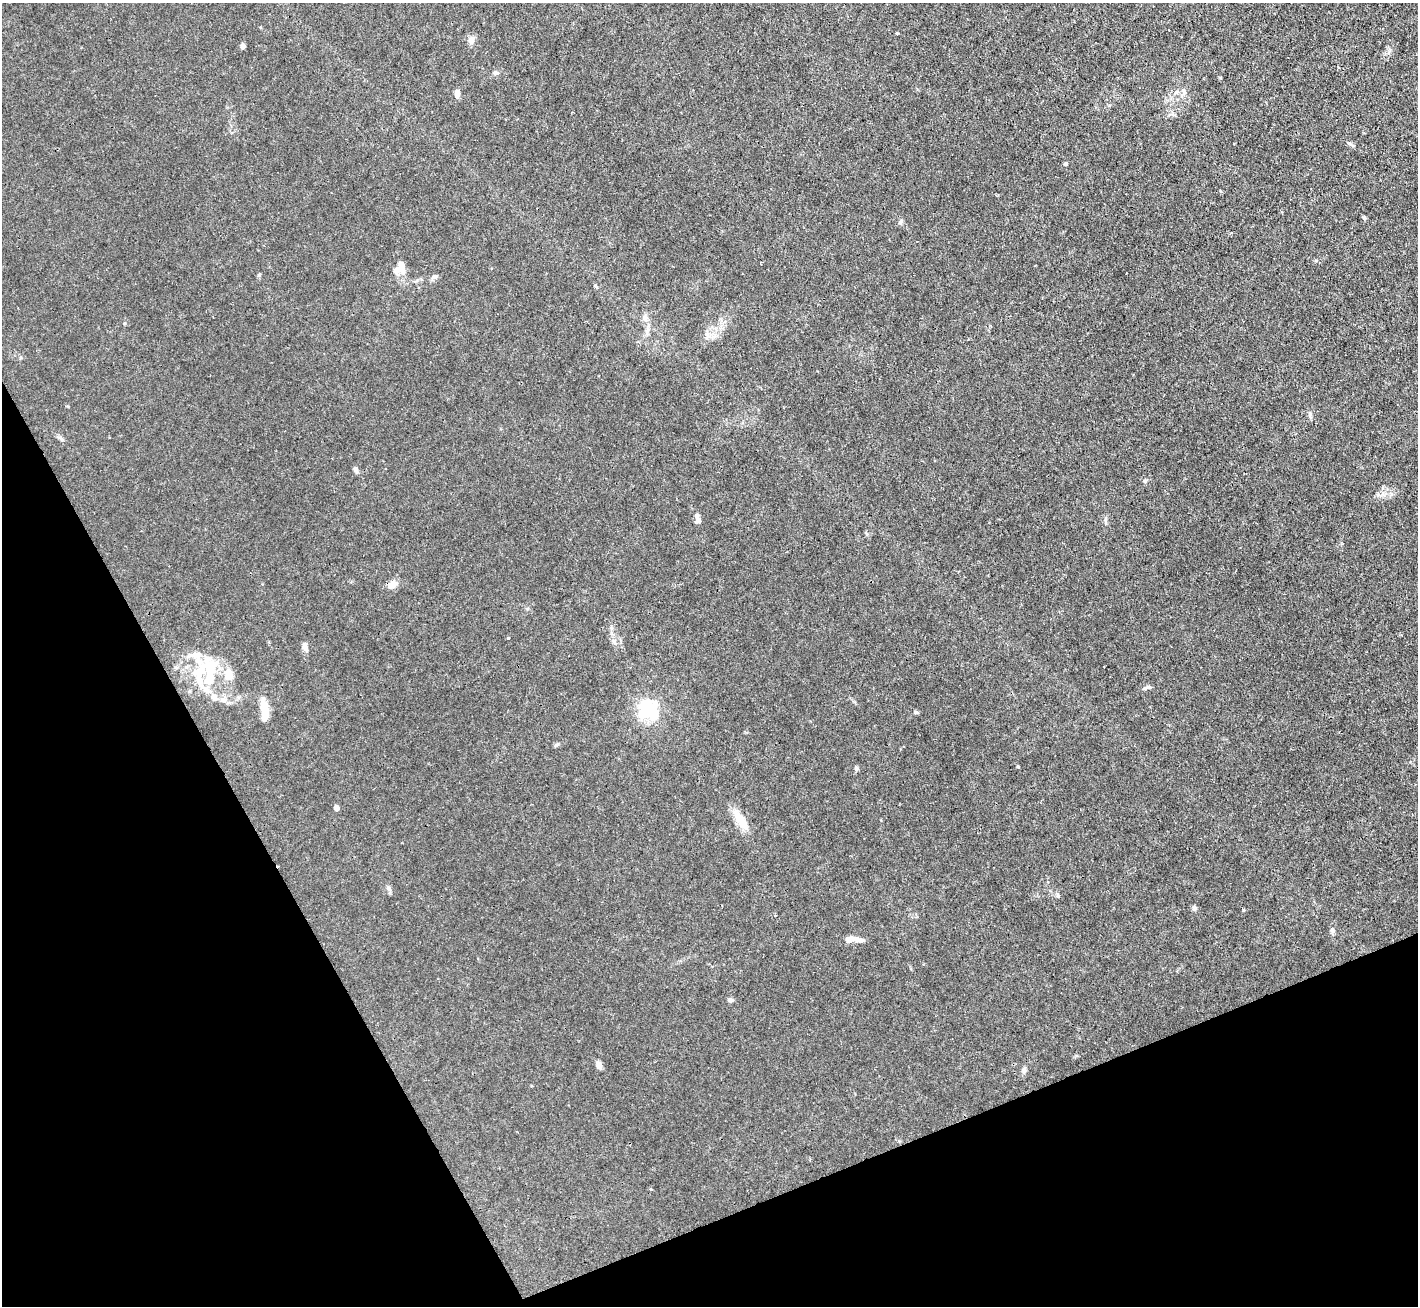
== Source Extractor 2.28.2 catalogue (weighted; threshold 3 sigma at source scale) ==
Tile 14 of 4 x 4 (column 2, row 4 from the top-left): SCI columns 1417-2832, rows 286-1589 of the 5664 x 5650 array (HDU 1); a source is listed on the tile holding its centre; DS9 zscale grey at full resolution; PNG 1420 x 1308 px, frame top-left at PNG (2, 3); no overlay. Shown black and unused: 22% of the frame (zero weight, under 3 of 4 exposures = <1% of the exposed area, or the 3 px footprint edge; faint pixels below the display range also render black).
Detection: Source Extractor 2.28.2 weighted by HDU 2 'WHT'; one run over the whole footprint, this tile lists its part. Background 0.0224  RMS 0.0032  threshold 0.0142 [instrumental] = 3 sigma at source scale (4.5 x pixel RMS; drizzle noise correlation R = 1.50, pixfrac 1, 0.05/0.05 arcsec/px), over >= 5 px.
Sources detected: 45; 1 inside a brighter object's white glare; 1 cosmic-ray / hot-pixel residue — not listed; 9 inside a brighter listed object's ellipse — not listed separately; the other 34 listed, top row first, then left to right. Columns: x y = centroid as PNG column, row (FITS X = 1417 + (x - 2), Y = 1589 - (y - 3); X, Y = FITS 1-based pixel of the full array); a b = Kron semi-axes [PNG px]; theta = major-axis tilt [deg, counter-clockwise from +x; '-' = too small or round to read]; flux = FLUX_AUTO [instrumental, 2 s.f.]
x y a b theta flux
471 40 11 8 80 1.5
243 46 5 5 - 1.2
496 73 6 4 -1 0.55
1183 91 7 5 -62 0.72
457 93 9 6 83 1.7
1066 164 5 4 - 0.43
1364 217 6 4 -3 0.38
402 267 17 9 -82 3.2
645 318 8 6 0 1
1310 414 12 4 -82 0.73
355 469 7 5 -58 0.88
697 515 9 6 -75 0.95
1105 521 10 3 -81 0.63
393 584 11 10 - 1.9
508 638 3 3 - 0.77
305 649 10 7 -54 1.2
210 668 36 20 -77 14
1147 687 12 4 23 0.75
265 711 25 9 -87 5
649 712 31 27 9 12
916 712 6 5 - 0.46
557 744 6 4 19 0.48
856 769 6 5 - 0.53
336 808 4 4 - 1.9
743 824 21 11 -60 4.6
388 888 6 5 - 0.71
1058 895 7 4 -89 0.44
1194 908 7 5 -79 0.68
1332 930 9 6 -88 0.8
858 940 18 6 -14 1.7
730 1000 6 6 - 0.75
599 1065 9 6 -78 1.3
1024 1070 8 6 80 0.81
651 1189 4 4 - 0.34
Unlisted compact peaks at least as high as the median listed source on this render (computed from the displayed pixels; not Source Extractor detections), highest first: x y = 1243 910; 1145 481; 1018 767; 900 222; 1377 495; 1316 260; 1349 143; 259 275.